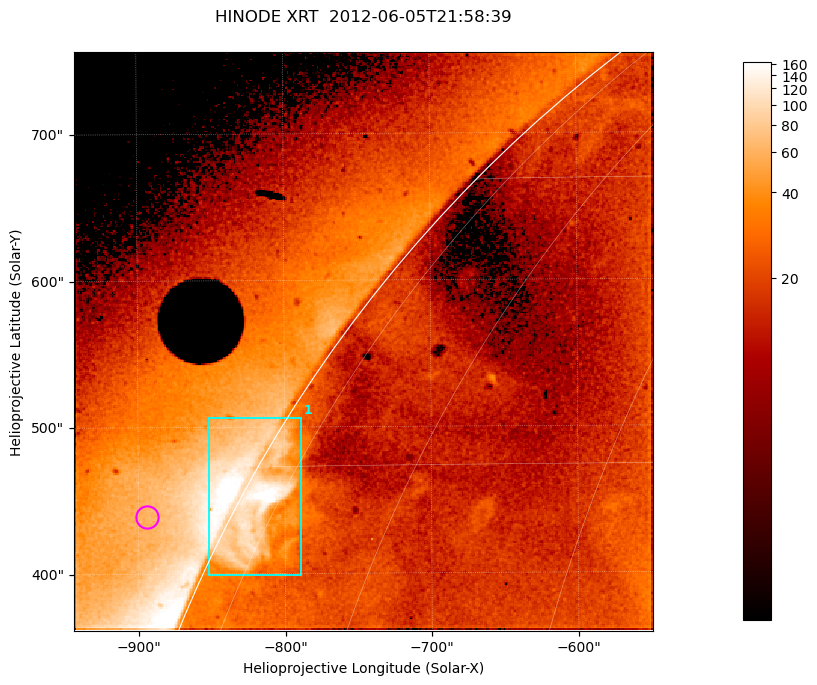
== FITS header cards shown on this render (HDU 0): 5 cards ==
TELESCOP= 'HINODE  '           /
INSTRUME= 'XRT     '           /
DATE_OBS= '2012-06-05T21:58:39.912' /
CTYPE1  = 'Solar-X '           /
CTYPE2  = 'Solar-Y '           /

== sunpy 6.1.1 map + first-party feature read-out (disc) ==
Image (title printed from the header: HINODE XRT  2012-06-05T21:58:39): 384 x 384 px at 1.03 arcsec/px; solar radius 945 arcsec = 919 px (partial field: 2.8% of the solar disc is inside the frame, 51% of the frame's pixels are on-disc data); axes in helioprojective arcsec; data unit not stated in the header (colour bar unlabelled)
Orientation: roll -0.342 deg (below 1 deg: not rotated)
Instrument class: DISC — disc imager (sunpy class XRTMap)
Bright regions (active regions / flare kernels): reference = the on-disc median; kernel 3 px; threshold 5 sigma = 19.8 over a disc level ~16.8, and >= 1.15x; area >= 147 px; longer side >= 5 px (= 5.1 arcsec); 1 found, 1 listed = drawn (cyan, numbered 1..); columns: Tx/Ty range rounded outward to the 5 arcsec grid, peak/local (2 s.f.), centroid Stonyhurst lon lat
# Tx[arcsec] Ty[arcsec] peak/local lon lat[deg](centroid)
1 -855..-785 395..510 11 -78 +28
Off-limb structures (1.02-1.3 R_sun): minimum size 73 px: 1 found; the strongest spans PA ~60..70 deg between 1.02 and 1.13 R_sun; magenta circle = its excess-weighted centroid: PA ~65 deg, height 1.05 R_sun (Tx ~-895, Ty ~440 arcsec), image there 2.1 x the reference